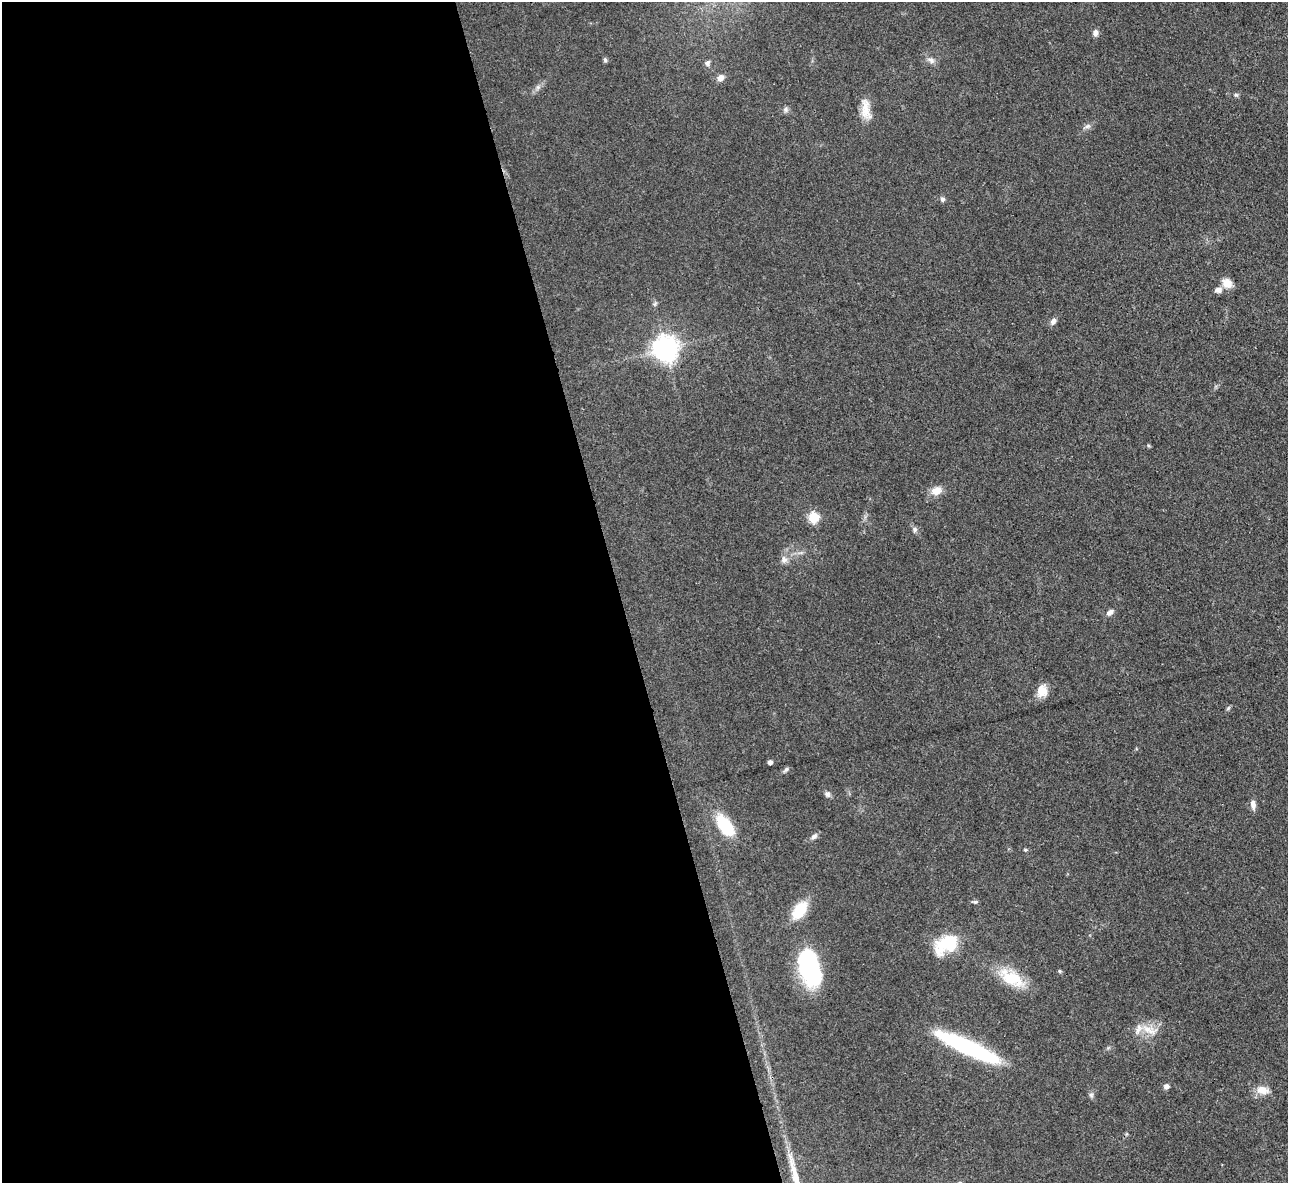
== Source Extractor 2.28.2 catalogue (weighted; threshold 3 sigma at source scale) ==
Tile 9 of 4 x 4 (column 1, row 3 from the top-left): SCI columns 1-1286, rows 1323-2503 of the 5146 x 5128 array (HDU 1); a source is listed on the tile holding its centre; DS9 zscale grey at full resolution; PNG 1290 x 1185 px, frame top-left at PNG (2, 2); no overlay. Shown black and unused: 48% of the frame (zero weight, under 3 of 4 exposures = <1% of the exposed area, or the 3 px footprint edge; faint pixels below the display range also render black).
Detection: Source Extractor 2.28.2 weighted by HDU 2 'WHT'; one run over the whole footprint, this tile lists its part. Background 0.0978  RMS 0.0066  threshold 0.0297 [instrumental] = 3 sigma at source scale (4.5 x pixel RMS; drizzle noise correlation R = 1.50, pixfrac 1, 0.05/0.05 arcsec/px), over >= 5 px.
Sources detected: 43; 1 inside a brighter object's white glare — not listed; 1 inside a brighter listed object's ellipse — not listed separately; the other 41 listed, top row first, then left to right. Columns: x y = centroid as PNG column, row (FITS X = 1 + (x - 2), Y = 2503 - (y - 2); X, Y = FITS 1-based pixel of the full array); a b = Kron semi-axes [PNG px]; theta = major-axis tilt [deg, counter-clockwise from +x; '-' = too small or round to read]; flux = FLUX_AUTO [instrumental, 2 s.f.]
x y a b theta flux
1095 33 9 7 73 2.4
605 60 6 5 - 1.2
931 60 10 7 -29 2.9
707 63 7 6 - 1.9
720 78 8 7 - 3.9
538 87 6 6 - 1.5
1236 95 5 5 - 1.1
866 109 29 11 -82 10
786 110 8 7 - 1.9
1087 126 10 5 21 2.1
942 199 7 6 - 1.6
1227 283 10 9 - 7.9
1218 290 9 7 10 3.1
655 304 7 5 59 1.2
1053 321 10 7 52 2.4
665 348 8 8 - 690
936 491 13 9 22 6.9
814 517 6 5 - 43
914 529 7 7 - 2
784 560 10 9 - 3.3
1110 612 10 7 38 2.9
1042 691 14 12 76 8.5
1228 708 7 4 46 0.99
770 762 4 4 - 2.8
786 769 9 5 42 1.4
827 794 8 6 -51 2.2
1253 805 11 6 -82 3.9
725 825 23 11 -55 32
814 836 10 6 38 2.4
1025 850 5 4 - 0.73
975 902 8 4 3 1.2
799 910 15 9 53 28
947 944 29 18 31 28
809 964 37 20 -85 67
1059 971 5 4 - 0.85
1012 978 36 17 -28 23
1149 1030 23 9 -25 8.8
968 1047 69 12 -25 85
1166 1086 6 5 - 2.3
1262 1090 17 11 -11 7.4
1091 1095 6 6 - 1.5
Overlapping masked pixels (flux is a lower limit): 1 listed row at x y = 1012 978